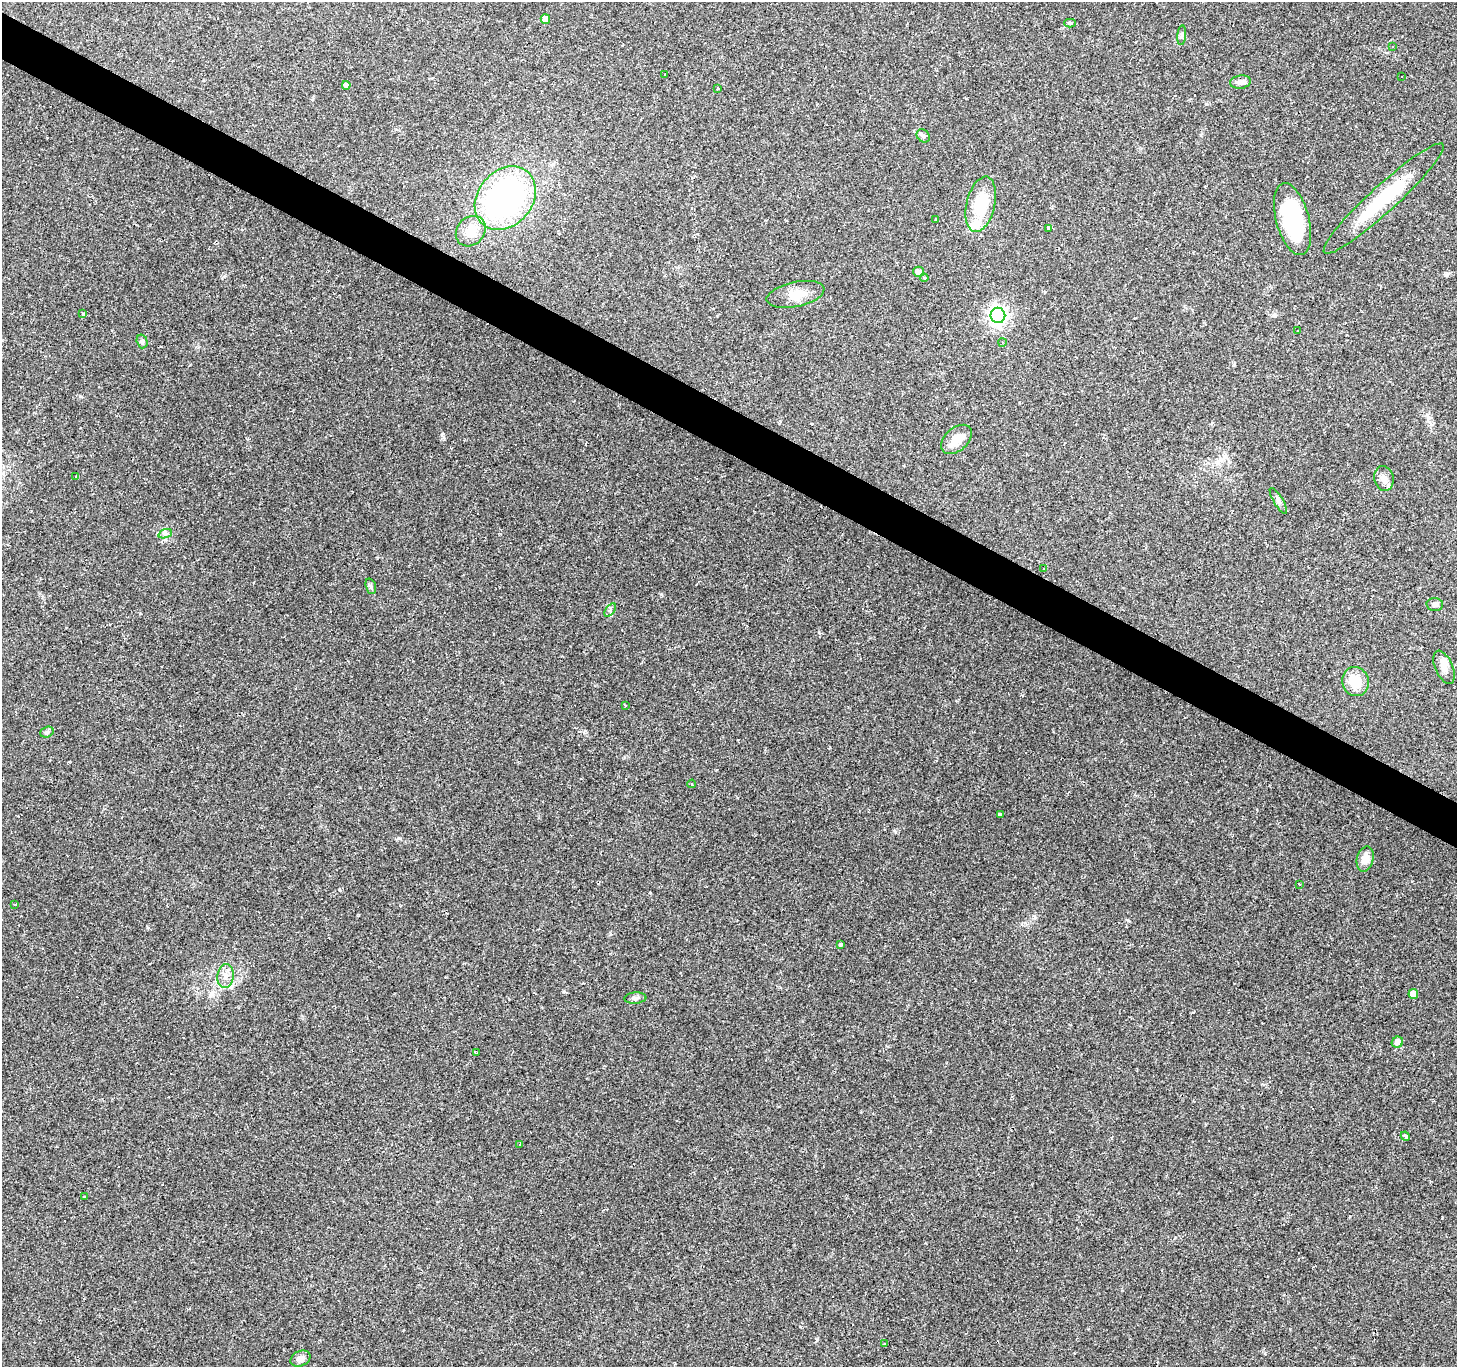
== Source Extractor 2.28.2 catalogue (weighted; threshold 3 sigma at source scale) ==
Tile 11 of 4 x 4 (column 3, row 3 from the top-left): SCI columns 2914-4368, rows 1622-2986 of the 5824 x 5906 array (HDU 1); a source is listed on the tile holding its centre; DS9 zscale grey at full resolution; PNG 1459 x 1369 px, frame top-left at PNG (2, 2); each listed source drawn as its Kron ellipse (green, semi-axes under 4 px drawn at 4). Shown black and unused: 3% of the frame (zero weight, under 2 of 3 exposures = <1% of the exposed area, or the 3 px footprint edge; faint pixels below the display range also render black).
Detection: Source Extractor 2.28.2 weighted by HDU 2 'WHT'; one run over the whole footprint, this tile lists its part. Background 0.0856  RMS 0.0063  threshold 0.0282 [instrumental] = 3 sigma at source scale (4.5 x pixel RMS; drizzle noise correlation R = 1.50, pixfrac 1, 0.0396/0.0396 arcsec/px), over >= 5 px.
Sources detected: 88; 2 inside a brighter object's white glare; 31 cosmic-ray / hot-pixel residue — neither listed nor drawn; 1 inside a brighter listed object's ellipse — not listed separately; the other 54 listed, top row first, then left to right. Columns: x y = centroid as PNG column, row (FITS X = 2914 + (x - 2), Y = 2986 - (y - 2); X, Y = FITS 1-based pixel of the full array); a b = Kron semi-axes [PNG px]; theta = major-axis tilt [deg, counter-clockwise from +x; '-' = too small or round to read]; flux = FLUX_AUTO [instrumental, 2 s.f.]
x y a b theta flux
545 19 5 5 - 4.8
1070 23 5 4 - 0.92
1182 35 10 4 85 1.3
1393 47 3 2 - 0.66
665 74 3 2 - 0.92
1402 76 3 2 - 0.48
1240 82 10 6 7 3.3
346 85 4 4 - 2
718 88 4 3 - 0.8
923 136 7 6 - 1.3
505 198 35 27 50 150
1384 198 80 13 42 40
981 204 28 14 77 24
936 219 3 3 - 2
1292 219 37 16 -75 54
1048 228 4 3 - 4.4
471 231 16 13 49 12
918 272 5 5 - 3.3
924 278 4 3 - 0.61
795 294 29 12 12 9.8
83 314 4 3 - 0.63
998 315 7 7 - 250
1297 331 3 3 - 3.7
142 341 7 5 -75 1.2
1002 342 4 3 - 0.46
957 439 18 11 41 9.7
76 477 3 3 - 2.4
1384 478 12 9 -77 3.7
1278 501 15 4 -59 2
165 534 7 4 19 1.3
1043 569 3 3 - 1.2
371 586 8 5 -71 1.3
1435 604 8 6 -3 1.7
610 610 7 4 55 1.1
1444 667 18 8 -66 4.9
1355 682 14 13 - 13
625 705 3 2 - 0.48
47 732 7 5 19 1.3
692 784 4 3 - 0.46
1000 814 3 3 - 1.5
1365 859 12 8 76 5.9
1299 884 3 2 - 1.5
15 905 3 2 - 0.49
840 944 3 3 - 5.5
225 976 12 8 80 4.3
1413 994 5 4 - 5.3
635 998 11 5 4 1.9
1397 1042 6 5 - 3.8
477 1053 4 3 - 0.89
1405 1136 5 3 - 4.5
519 1144 3 3 - 2.8
84 1197 3 3 - 0.61
884 1344 4 2 - 0.62
300 1359 10 7 25 3.3
Unlisted compact peaks at least as high as the median listed source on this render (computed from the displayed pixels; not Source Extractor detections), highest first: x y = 442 435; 817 1339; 339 889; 399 838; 563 992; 1035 917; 1265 1353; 819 632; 610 934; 895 832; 80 396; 147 927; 1193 1012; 224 276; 1442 1218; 1446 275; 584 732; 140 613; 1206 104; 716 770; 1290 1329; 1234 365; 1201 135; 1022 695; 198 347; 1412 881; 1175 1237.